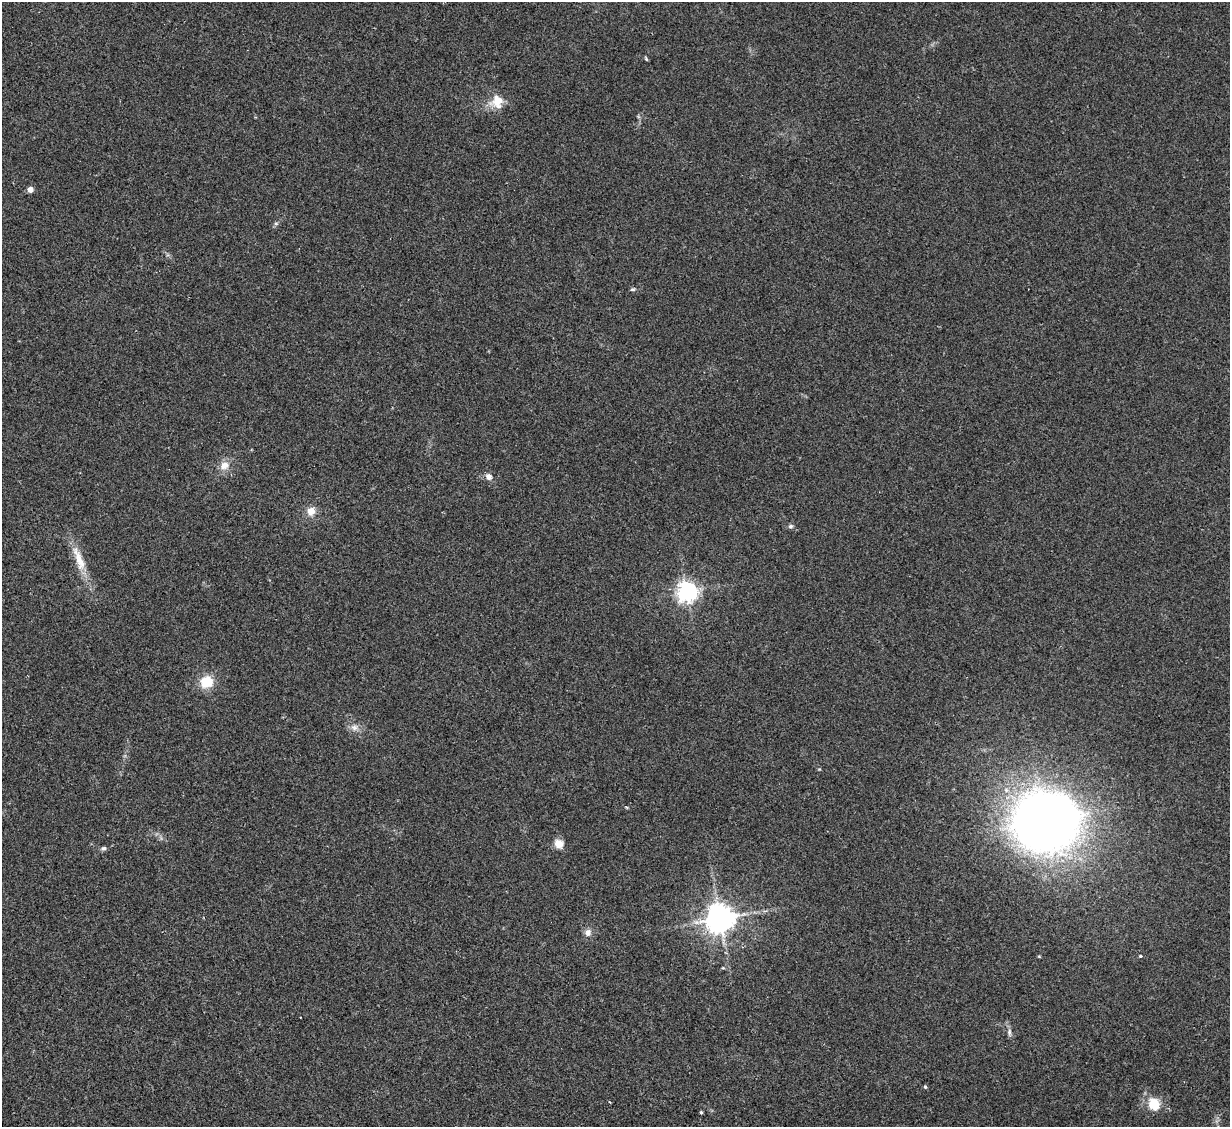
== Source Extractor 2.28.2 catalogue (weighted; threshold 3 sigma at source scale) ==
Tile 7 of 4 x 4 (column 3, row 2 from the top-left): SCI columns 2455-3682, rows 2502-3626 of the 4909 x 4890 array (HDU 1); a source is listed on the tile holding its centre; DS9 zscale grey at full resolution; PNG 1232 x 1129 px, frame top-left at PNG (2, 2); no overlay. Shown black and unused: <1% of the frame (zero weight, under 2 of 3 exposures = <1% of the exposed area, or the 3 px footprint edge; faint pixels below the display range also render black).
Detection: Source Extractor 2.28.2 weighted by HDU 2 'WHT'; one run over the whole footprint, this tile lists its part. Background 0.0906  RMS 0.0097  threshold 0.0434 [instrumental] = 3 sigma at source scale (4.5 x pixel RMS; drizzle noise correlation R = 1.50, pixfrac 1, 0.05/0.05 arcsec/px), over >= 5 px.
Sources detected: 24; all 24 listed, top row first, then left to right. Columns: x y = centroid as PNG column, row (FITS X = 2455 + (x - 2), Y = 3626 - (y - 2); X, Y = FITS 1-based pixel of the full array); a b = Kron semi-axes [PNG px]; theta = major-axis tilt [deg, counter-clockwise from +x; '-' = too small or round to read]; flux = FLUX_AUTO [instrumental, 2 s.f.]
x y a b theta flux
646 59 6 3 -63 1.2
497 101 18 17 - 17
30 190 4 4 - 11
276 223 6 4 0 1.6
633 289 7 4 17 1.6
224 465 12 10 28 9.2
489 477 7 6 - 5.2
311 511 7 6 - 12
790 526 7 5 2 2.1
79 559 42 10 -70 22
687 592 7 7 - 610
206 682 12 11 - 23
354 727 10 8 -7 5.4
1045 821 29 26 12 2200
559 844 12 10 -29 8.2
104 848 7 5 21 2.2
720 918 9 9 - 1200
588 932 10 9 - 5
1039 956 4 3 - 0.85
1140 956 4 4 - 0.91
1009 1032 11 6 -85 3.2
925 1087 5 4 - 1.3
1154 1104 17 14 -65 19
701 1112 4 3 - 1.2